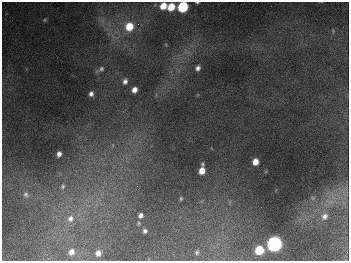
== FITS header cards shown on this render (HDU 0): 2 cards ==
NAXIS1  =                  347
NAXIS2  =                  259

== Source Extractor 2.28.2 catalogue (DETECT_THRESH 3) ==
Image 347 x 259 px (HDU 0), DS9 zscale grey, 1 PNG px = 1 image px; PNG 351 x 263 px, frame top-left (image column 1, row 259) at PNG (2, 2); no overlay
Background 677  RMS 50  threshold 150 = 3 sigma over >= 5 px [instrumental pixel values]
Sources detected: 31; all 31 listed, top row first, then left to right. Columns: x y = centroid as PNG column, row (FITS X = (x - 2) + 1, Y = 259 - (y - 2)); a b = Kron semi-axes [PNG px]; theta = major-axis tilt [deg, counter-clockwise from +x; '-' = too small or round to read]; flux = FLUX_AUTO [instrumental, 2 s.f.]
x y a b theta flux
197 2 4 2 - 3.6e+03
163 6 7 6 - 4.3e+04
171 7 6 5 - 6.4e+04
183 7 7 6 - 2.6e+05
45 20 5 4 - 4.0e+03
138 24 5 4 - 6.0e+03
129 26 8 7 - 8.4e+04
333 31 6 4 -59 3.8e+03
198 68 5 4 - 1.2e+04
101 69 7 6 - 8.4e+03
125 81 7 5 72 1.3e+04
134 90 5 5 - 2.2e+04
91 94 5 4 - 1.2e+04
59 154 5 4 - 1.5e+04
255 162 6 5 - 3.4e+04
202 164 4 3 - 4.8e+03
202 171 6 5 - 3.8e+04
63 186 9 7 79 1.2e+04
26 194 9 8 - 1.4e+04
181 198 4 3 - 3.9e+03
313 198 6 4 -72 4.4e+03
140 215 6 5 - 1.3e+04
325 216 8 7 - 1.6e+04
70 218 11 10 - 2.9e+04
139 223 6 4 0 4.7e+03
145 231 4 4 - 8.8e+03
274 244 7 7 - 1.1e+06
259 250 6 6 - 1.2e+05
71 252 7 6 - 2.1e+04
197 252 6 5 - 6.1e+03
98 253 5 5 - 2.1e+04
At the frame edge (FLAGS 8, measured only in part): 2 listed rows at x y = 197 2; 183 7